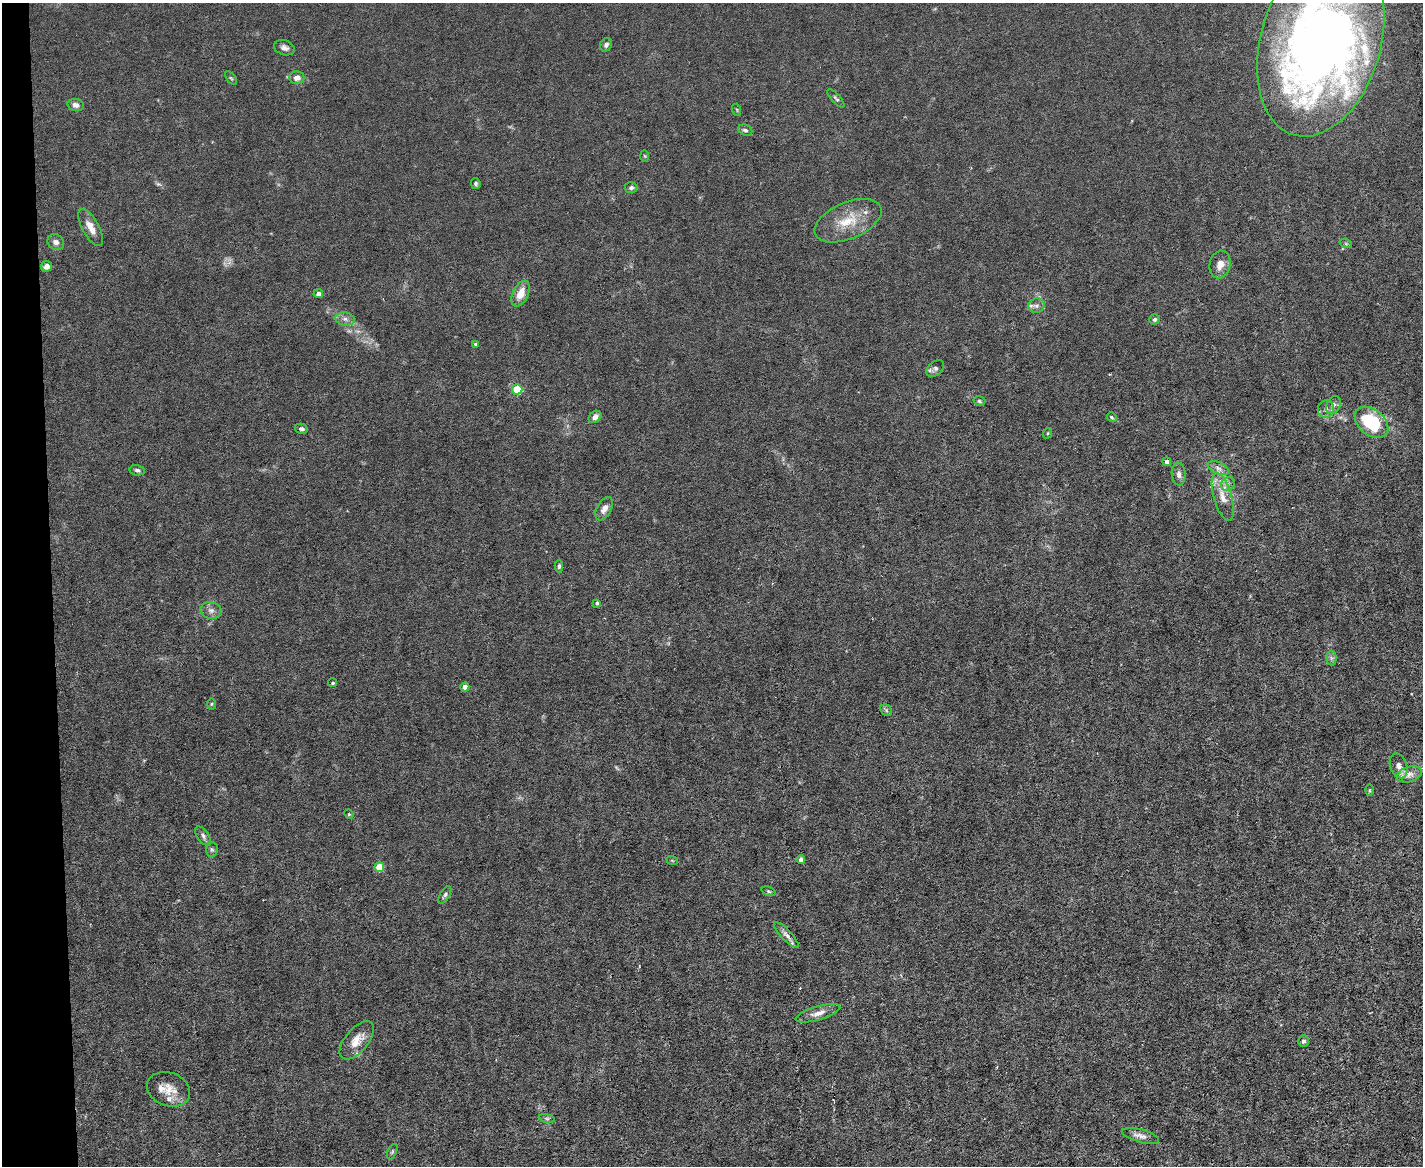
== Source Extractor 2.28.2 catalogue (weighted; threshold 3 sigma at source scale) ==
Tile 4 of 3 x 4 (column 1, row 2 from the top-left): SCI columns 239-1659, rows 2329-3492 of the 4630 x 4656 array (HDU 1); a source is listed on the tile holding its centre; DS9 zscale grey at full resolution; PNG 1425 x 1168 px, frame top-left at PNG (2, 3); each listed source drawn as its Kron ellipse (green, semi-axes under 4 px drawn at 4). Shown black and unused: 4% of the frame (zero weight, under 3 of 6 exposures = <1% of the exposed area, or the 3 px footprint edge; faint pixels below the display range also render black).
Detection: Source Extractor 2.28.2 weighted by HDU 2 'WHT'; one run over the whole footprint, this tile lists its part. Background 0.0197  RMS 0.0027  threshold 0.0112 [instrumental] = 3 sigma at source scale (4.09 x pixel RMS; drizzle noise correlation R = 1.36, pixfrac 0.8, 0.05/0.05 arcsec/px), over >= 5 px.
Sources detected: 78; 4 too faint to see at this stretch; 1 inside a brighter object's white glare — neither listed nor drawn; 5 inside a brighter listed object's ellipse — not listed separately; the other 68 listed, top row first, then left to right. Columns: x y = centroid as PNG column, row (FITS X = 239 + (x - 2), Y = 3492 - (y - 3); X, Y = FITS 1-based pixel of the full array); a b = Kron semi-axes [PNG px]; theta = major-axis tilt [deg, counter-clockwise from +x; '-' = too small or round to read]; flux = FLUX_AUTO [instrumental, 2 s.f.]
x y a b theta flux
1321 42 97 60 74 250
606 45 7 5 55 0.69
284 48 11 7 -18 1.1
231 78 8 4 -53 0.38
297 78 7 6 - 1.8
836 98 11 4 -49 0.57
76 105 8 6 -14 1
737 110 6 3 -72 0.29
745 130 7 5 -25 0.63
645 156 6 4 -88 0.28
476 184 5 4 - 0.44
631 188 6 5 - 0.67
848 221 35 18 23 7.7
91 228 21 8 -61 2.8
56 242 9 7 -37 1.1
1346 244 6 4 -19 0.35
1220 264 14 10 76 2.4
46 266 6 5 - 1.2
318 294 5 4 - 1.4
521 294 14 7 65 3.3
1037 306 8 7 - 1.1
345 319 10 6 -11 1.2
1154 319 5 5 - 0.53
475 344 4 3 - 0.37
935 369 10 6 42 0.89
517 389 5 5 - 8.5
979 401 6 4 -16 0.44
1333 405 9 6 60 1
1326 409 9 8 - 1.2
595 417 7 5 43 1.3
1112 417 5 4 - 0.37
1371 422 19 13 -39 18
301 429 6 5 - 0.65
1048 433 5 3 - 0.25
1167 462 4 4 - 1.1
1218 468 11 6 -23 1.1
137 470 7 5 -10 0.57
1179 474 11 7 -86 1.2
1228 484 7 6 - 0.98
1223 497 25 9 -74 3.6
604 509 13 7 62 1.5
559 566 6 4 88 0.48
597 603 4 4 - 0.65
211 610 10 8 -14 1.3
1331 658 7 5 -89 0.59
333 683 4 4 - 0.42
465 687 4 4 - 2.7
212 704 6 4 88 0.3
886 710 6 5 - 0.52
1399 766 13 8 -72 1.5
1409 774 13 7 17 1.7
1370 790 6 4 90 0.27
349 814 5 4 - 0.26
203 836 11 6 -56 0.85
212 850 7 6 - 0.55
672 860 6 3 -20 0.26
801 860 4 4 - 1.3
379 867 5 5 - 6.1
769 891 7 4 -20 0.39
445 895 10 5 60 0.57
786 935 17 5 -46 1.3
818 1013 23 7 16 2.2
357 1040 23 11 50 3.5
1303 1041 6 5 - 0.67
169 1089 22 16 -20 4.1
547 1118 8 4 -8 0.44
1141 1136 19 6 -15 1.6
392 1152 8 4 64 0.44
Isophote crosses this tile's border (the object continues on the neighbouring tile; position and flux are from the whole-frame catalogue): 1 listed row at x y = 1321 42